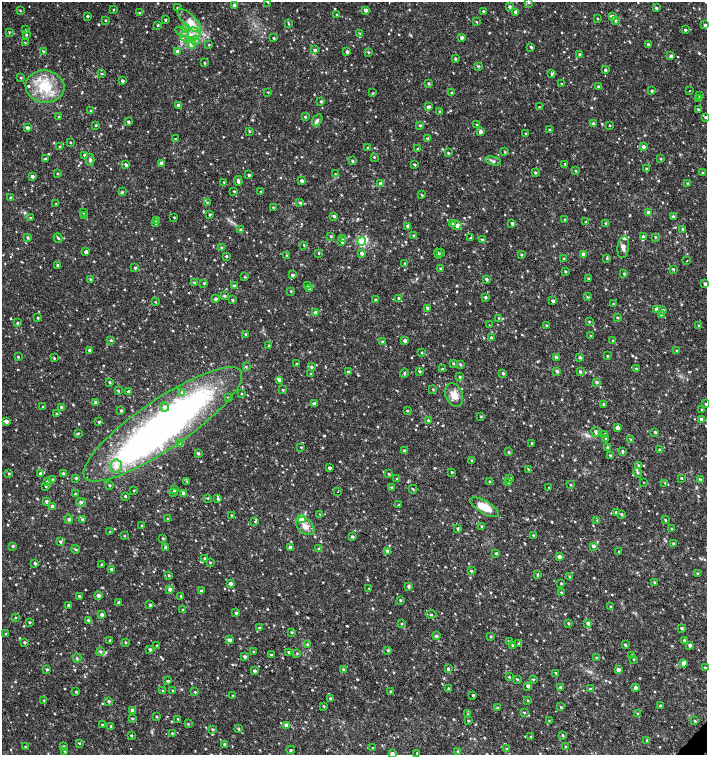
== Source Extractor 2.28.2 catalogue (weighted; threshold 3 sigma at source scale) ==
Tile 6 of 4 x 4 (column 2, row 2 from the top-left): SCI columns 1635-3043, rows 3013-4517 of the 6023 x 6029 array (HDU 1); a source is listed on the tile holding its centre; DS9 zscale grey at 2 x 2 block average (1 PNG px = mean of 2 x 2 image px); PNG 709 x 757 px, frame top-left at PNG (2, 2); each listed source drawn as its Kron ellipse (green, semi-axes under 4 px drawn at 4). Shown black and unused: <1% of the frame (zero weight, under 2 of 3 exposures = <1% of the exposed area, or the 3 px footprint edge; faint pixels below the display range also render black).
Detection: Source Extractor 2.28.2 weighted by HDU 2 'WHT'; one run over the whole footprint, this tile lists its part. Background 0.0179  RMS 0.0033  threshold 0.0149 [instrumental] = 3 sigma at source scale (4.5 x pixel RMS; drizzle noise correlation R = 1.50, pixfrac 1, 0.0396/0.0396 arcsec/px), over >= 5 px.
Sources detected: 917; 1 inside a brighter object's white glare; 2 cosmic-ray / hot-pixel residue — neither listed nor drawn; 9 inside a brighter listed object's ellipse — not listed separately; of the other 905, all 500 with FLUX_AUTO >= 0.628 (the completeness limit of this list) listed and drawn (405 fainter detections not listed), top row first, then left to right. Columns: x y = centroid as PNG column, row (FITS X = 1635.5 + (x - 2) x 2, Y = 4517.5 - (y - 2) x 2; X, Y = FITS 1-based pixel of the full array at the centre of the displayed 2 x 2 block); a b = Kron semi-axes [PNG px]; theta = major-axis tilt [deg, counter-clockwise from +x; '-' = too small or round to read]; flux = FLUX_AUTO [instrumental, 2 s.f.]
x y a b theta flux
268 2 3 2 - 0.87
529 2 3 2 - 0.75
234 6 3 3 - 2.5
510 7 3 3 - 1.6
177 8 2 2 - 0.63
656 8 3 3 - 1.6
20 10 3 3 - 0.7
113 10 2 2 - 0.65
365 10 3 3 - 2.7
483 11 2 2 - 1
515 12 3 3 - 2.6
139 13 3 2 - 0.64
337 15 3 3 - 0.77
87 16 2 2 - 1.1
612 16 3 3 - 2.8
597 18 2 2 - 0.71
106 20 2 2 - 0.84
165 20 2 2 - 1.1
189 21 15 6 -44 8
615 21 3 3 - 1.2
476 22 3 2 - 0.76
289 24 3 2 - 0.64
158 25 2 2 - 0.98
705 25 3 2 - 1.8
186 29 4 3 - 2.4
26 30 3 2 - 0.72
685 30 2 2 - 1.2
9 32 4 3 - 0.64
182 32 7 4 -31 2.4
360 34 3 3 - 0.68
26 35 2 2 - 0.93
190 35 10 7 18 8
274 38 2 2 - 0.95
462 38 3 3 - 2.2
195 41 4 4 - 1.9
25 42 2 2 - 0.85
191 43 6 2 -72 1.9
209 45 3 2 - 0.72
648 45 3 2 - 1.5
531 47 2 2 - 1.1
315 50 3 3 - 1.7
43 51 3 2 - 0.79
177 51 3 3 - 1.7
347 52 3 3 - 2.4
368 52 3 2 - 0.85
580 54 3 3 - 1.7
671 56 3 3 - 1.8
455 59 3 2 - 1
205 63 2 2 - 0.85
478 66 3 3 - 1
605 70 3 3 - 1.3
102 74 3 3 - 0.65
552 74 3 3 - 1.3
21 78 3 3 - 0.78
122 81 3 2 - 2.1
428 83 3 2 - 1.3
562 84 3 2 - 0.67
45 86 19 16 -8 27
598 86 3 3 - 1.3
652 91 4 3 - 0.88
690 91 2 2 - 0.93
268 92 2 2 - 0.63
372 93 4 3 - 0.78
452 93 3 2 - 1
699 96 3 3 - 0.98
699 99 3 2 - 1.3
321 101 2 2 - 1.3
179 105 3 3 - 2.6
428 107 3 3 - 3.3
539 107 2 2 - 0.65
698 109 2 2 - 1.1
91 111 2 2 - 0.76
440 111 3 3 - 1.2
59 117 3 2 - 0.82
305 117 3 2 - 0.89
705 117 3 2 - 1.4
317 120 6 4 58 2
128 122 3 2 - 1.5
593 124 3 2 - 1.7
96 125 2 2 - 0.88
420 125 3 2 - 1.1
476 125 3 2 - 0.67
609 125 2 2 - 0.74
27 128 3 3 - 2.9
549 130 2 2 - 1.1
249 131 3 3 - 0.88
480 131 3 3 - 2.8
526 133 2 2 - 0.63
427 138 4 2 - 1.2
175 139 3 2 - 0.73
70 142 2 2 - 0.73
60 146 3 2 - 0.93
643 147 3 2 - 2.5
368 148 3 2 - 1.6
417 149 2 2 - 0.81
505 152 3 3 - 0.79
448 153 3 2 - 0.82
85 155 3 3 - 2.6
374 157 3 2 - 0.7
45 159 2 2 - 1.1
661 159 3 3 - 0.78
90 160 6 3 -90 1.4
352 161 3 2 - 1.2
493 161 8 4 -14 2
161 163 3 3 - 3.8
414 164 4 2 - 0.86
565 164 2 2 - 0.84
126 165 4 2 - 1.2
646 169 3 3 - 0.94
576 171 3 3 - 0.84
57 173 2 2 - 0.75
535 173 3 2 - 1.3
702 173 3 2 - 1.1
335 174 4 3 - 0.8
249 175 2 2 - 1.2
32 176 2 2 - 2.6
238 181 5 3 - 1.9
302 181 2 2 - 2.4
224 182 3 2 - 0.66
687 183 2 2 - 0.63
381 184 3 3 - 2.7
234 191 3 2 - 0.76
122 192 3 3 - 0.88
261 192 2 2 - 0.74
422 195 3 2 - 0.69
11 198 3 2 - 1.6
207 203 3 2 - 0.71
300 203 3 3 - 1.1
56 204 3 2 - 0.71
273 207 2 2 - 0.73
83 213 3 2 - 0.65
649 213 3 3 - 4.1
210 215 2 2 - 1
84 216 3 3 - 0.71
334 216 3 3 - 1.5
673 216 3 3 - 1.3
174 217 2 2 - 0.74
31 218 3 2 - 0.97
156 220 3 3 - 3
565 220 3 2 - 1
586 222 3 2 - 0.81
512 223 3 3 - 1.6
606 223 3 3 - 1.1
156 224 3 2 - 0.7
453 224 3 3 - 3.1
456 225 6 4 -25 2.9
408 226 3 3 - 4.5
682 229 3 3 - 1.1
241 230 3 3 - 0.96
414 235 3 3 - 1.2
331 236 3 2 - 0.92
643 236 3 3 - 1.5
655 237 3 3 - 0.77
28 238 3 2 - 1.3
58 238 5 2 - 1.2
343 238 3 3 - 0.94
470 238 3 3 - 1.2
482 240 3 2 - 0.94
342 241 3 3 - 1.8
362 241 4 4 - 75
304 245 3 2 - 0.65
623 247 11 5 82 3.5
221 248 3 3 - 1.6
86 252 3 3 - 3
441 252 3 3 - 0.74
319 253 2 2 - 0.84
362 253 3 3 - 2.3
438 254 5 3 - 1
583 254 3 3 - 3.2
287 255 3 3 - 0.92
521 255 3 2 - 0.89
226 256 2 2 - 1
564 258 2 2 - 0.85
607 258 3 3 - 0.71
687 260 2 2 - 0.79
405 263 2 2 - 0.65
58 265 3 2 - 1.2
135 268 3 3 - 1.1
441 269 3 3 - 1.4
673 269 2 2 - 0.94
565 271 2 2 - 1.1
624 274 3 2 - 0.66
292 275 3 3 - 2.1
245 277 3 2 - 0.77
588 278 3 3 - 0.68
90 279 3 3 - 0.65
486 279 3 2 - 1.4
194 283 3 3 - 1.2
204 283 3 2 - 0.78
705 284 2 2 - 1.6
234 285 3 3 - 1.1
307 286 3 2 - 0.73
310 289 3 3 - 3.1
291 291 3 2 - 0.74
224 296 4 3 - 0.82
485 297 3 2 - 1.2
587 297 3 3 - 0.78
399 298 3 3 - 1.2
216 299 3 3 - 1.7
232 300 2 2 - 1
376 300 2 2 - 2.1
553 301 2 2 - 1.8
155 302 3 2 - 0.67
613 304 3 2 - 0.7
427 308 3 3 - 1.3
656 309 3 3 - 2.6
663 310 4 3 - 1.3
316 313 3 3 - 5.2
662 315 3 3 - 2.7
617 317 2 2 - 0.82
38 318 2 2 - 1.1
499 318 3 3 - 1
589 321 2 2 - 0.71
17 323 2 2 - 1.1
489 325 2 2 - 1.1
699 325 3 2 - 0.81
546 326 2 2 - 1.1
246 334 3 2 - 1.7
591 336 3 3 - 0.71
491 338 3 3 - 1.6
111 340 3 3 - 0.89
613 340 3 2 - 0.68
382 341 3 3 - 0.81
405 341 3 2 - 3.1
269 346 3 2 - 1.2
89 350 2 2 - 2.2
677 351 3 2 - 1.2
421 353 3 3 - 0.76
607 356 3 2 - 0.72
18 357 2 2 - 0.87
556 357 3 3 - 1.2
580 357 3 2 - 1.4
54 358 2 2 - 0.78
296 364 2 2 - 0.89
453 364 3 3 - 0.81
460 364 3 3 - 1
246 367 3 3 - 0.87
311 367 4 3 - 1.4
442 369 3 2 - 1.3
636 369 3 2 - 1.1
419 371 3 2 - 1.3
557 371 3 2 - 1.8
580 371 3 2 - 1.5
348 372 3 3 - 1.2
404 373 5 3 - 1.2
503 373 3 2 - 1.4
311 374 3 2 - 0.67
460 377 3 3 - 0.91
279 381 3 3 - 1.2
109 382 2 2 - 1.1
596 382 3 3 - 1.8
433 389 3 3 - 0.88
283 390 2 2 - 0.71
118 391 3 2 - 0.72
128 391 2 2 - 1.4
182 392 4 4 - 1.5
241 394 3 2 - 0.78
454 395 12 8 -68 8.5
228 398 4 3 - 0.86
95 402 3 2 - 1.2
315 404 3 3 - 2.3
603 404 3 2 - 0.95
706 404 3 3 - 1
43 407 2 2 - 0.66
61 407 3 2 - 1.3
164 407 5 4 - 2.5
702 410 2 2 - 0.84
121 411 2 2 - 1.2
407 411 3 2 - 0.84
56 414 3 2 - 0.78
481 416 3 2 - 0.69
701 419 2 2 - 2.5
428 420 3 3 - 1.1
6 421 3 3 - 2.9
99 422 3 3 - 1.1
163 424 94 24 34 390
617 428 3 2 - 3.9
596 432 5 3 - 1.9
655 432 3 2 - 1.1
78 433 3 3 - 0.76
605 435 3 3 - 3.3
606 438 4 2 - 0.83
631 440 3 3 - 1.4
180 443 3 3 - 0.79
532 443 2 2 - 1.5
301 447 3 2 - 0.76
607 448 3 3 - 2
659 450 3 2 - 1.1
404 451 3 3 - 1.2
622 451 4 3 - 1.4
509 452 4 2 - 0.9
198 453 3 2 - 1.5
610 455 2 2 - 0.97
472 460 3 3 - 1
638 465 3 3 - 0.94
116 466 6 6 - 6.4
329 468 2 2 - 1.9
528 469 3 2 - 0.64
452 472 2 2 - 0.85
41 473 3 2 - 3
63 473 2 2 - 1.2
638 473 5 3 - 1.2
9 474 3 2 - 0.82
389 474 3 3 - 0.82
76 478 2 2 - 1.1
681 478 3 2 - 0.68
52 479 3 3 - 1.2
397 479 3 2 - 0.64
510 479 3 3 - 2.1
700 479 3 3 - 1.1
187 481 4 2 - 0.68
47 482 3 2 - 0.97
490 482 3 3 - 0.98
643 482 2 2 - 1
508 483 3 3 - 0.82
665 483 4 3 - 0.84
110 485 3 2 - 0.86
570 485 3 2 - 0.65
46 487 3 2 - 0.63
391 487 3 3 - 0.85
549 488 2 2 - 0.94
413 489 4 2 - 0.84
134 490 2 2 - 0.69
175 490 3 3 - 1.5
173 492 3 3 - 0.8
338 492 2 2 - 2
75 494 2 2 - 0.86
184 494 3 3 - 3.7
125 496 2 2 - 0.99
208 498 3 3 - 0.66
218 499 3 3 - 1.6
46 501 3 3 - 1.7
81 502 4 3 - 1.2
399 505 4 2 - 0.7
52 506 3 3 - 2
484 507 16 6 -30 15
616 512 3 3 - 1.8
320 514 3 2 - 0.63
621 514 3 2 - 0.98
231 515 3 2 - 0.66
69 519 4 3 - 1.3
82 519 3 2 - 2
168 519 3 3 - 1
301 519 3 3 - 14
597 520 3 2 - 0.64
665 520 4 3 - 1
255 522 3 3 - 0.73
142 525 3 2 - 0.75
305 526 11 7 -43 6.2
482 527 3 3 - 1.5
458 529 3 2 - 1.1
672 529 3 2 - 0.67
110 532 3 3 - 1
533 535 2 2 - 0.86
124 536 3 2 - 0.66
352 537 3 2 - 1.2
163 538 3 2 - 0.84
60 541 3 3 - 1.3
673 544 3 3 - 1.1
13 546 2 2 - 1.3
593 546 4 3 - 1.8
165 547 3 2 - 1.4
290 548 3 2 - 2.9
75 549 4 3 - 0.76
319 549 3 3 - 1.2
387 551 3 3 - 2.4
618 551 2 2 - 1.1
496 553 2 2 - 1.1
559 557 3 3 - 3.7
205 558 3 2 - 1.5
35 563 2 2 - 1.3
210 563 3 2 - 0.76
101 564 3 2 - 0.86
111 569 3 3 - 1.8
471 571 3 3 - 1.2
697 573 3 2 - 1
538 574 3 3 - 0.75
169 575 3 2 - 0.9
569 577 3 2 - 0.65
655 582 3 3 - 0.92
230 583 3 3 - 3
561 583 3 2 - 0.7
408 586 4 3 - 2
369 588 3 2 - 0.69
170 589 3 3 - 2.5
201 591 3 3 - 1.2
561 592 3 2 - 0.86
79 596 3 2 - 1.1
98 596 3 3 - 2.8
181 596 3 3 - 0.87
400 600 3 2 - 0.92
119 602 3 2 - 1.4
150 604 3 3 - 0.85
68 605 2 2 - 1.2
610 607 3 3 - 0.81
183 610 2 2 - 1
236 613 3 3 - 1.3
102 615 3 3 - 2.8
431 615 5 3 - 0.9
15 617 2 2 - 0.85
88 620 3 3 - 1.2
29 622 3 2 - 0.87
569 623 3 2 - 0.99
588 623 3 2 - 2.7
402 624 3 3 - 0.77
259 628 2 2 - 1.4
682 628 3 2 - 1.3
292 632 3 2 - 0.99
6 634 3 2 - 0.77
436 636 3 3 - 1.7
491 636 3 2 - 0.9
110 640 2 2 - 1.6
229 640 3 3 - 3.5
684 640 3 2 - 1.1
509 641 3 3 - 1.3
24 642 3 2 - 1.2
125 642 3 3 - 0.82
307 644 3 3 - 1.1
518 644 4 3 - 0.84
157 645 3 2 - 0.89
512 645 3 3 - 1.4
625 645 3 2 - 1.2
690 645 3 3 - 1.7
150 649 3 3 - 1.4
388 650 3 3 - 1.3
100 651 4 3 - 1.2
253 651 2 2 - 0.8
288 652 2 2 - 0.94
297 653 3 3 - 0.73
271 655 3 2 - 1.5
632 655 3 2 - 1.3
245 657 3 2 - 2.3
77 658 4 3 - 1.1
596 658 3 2 - 0.93
633 659 3 2 - 0.88
683 663 3 3 - 3.3
705 667 4 3 - 0.94
47 669 3 2 - 0.92
343 669 4 3 - 1
448 669 3 2 - 1.5
618 669 3 3 - 3.2
254 671 2 2 - 2.7
556 673 3 2 - 0.73
509 677 2 2 - 0.73
517 679 3 2 - 0.83
533 679 3 3 - 0.81
168 681 3 2 - 1.2
528 686 3 2 - 2.1
560 687 3 3 - 1.3
448 688 3 3 - 0.68
635 688 3 3 - 2.7
590 689 3 2 - 2
163 691 3 3 - 0.89
173 691 3 2 - 1.1
76 692 3 2 - 0.99
195 692 3 2 - 0.73
390 692 2 2 - 0.95
473 695 2 2 - 1.4
233 696 2 2 - 1.1
330 699 3 3 - 1.8
44 700 3 2 - 0.8
527 700 3 3 - 0.76
108 701 3 3 - 1.3
324 706 3 2 - 0.78
661 706 2 2 - 1.7
561 707 3 3 - 0.68
497 708 3 3 - 0.85
132 710 2 2 - 2.8
524 712 3 2 - 0.72
637 713 3 2 - 0.86
468 714 3 3 - 0.81
156 716 2 2 - 0.78
132 719 3 2 - 0.77
178 719 3 2 - 0.85
468 721 3 2 - 0.67
549 721 3 2 - 0.65
695 721 3 2 - 0.85
188 724 3 3 - 0.74
102 725 3 2 - 0.85
286 725 3 3 - 4.3
111 726 3 2 - 0.9
212 729 3 3 - 1.1
238 729 3 2 - 0.97
172 733 2 2 - 0.77
562 735 3 2 - 0.89
131 736 3 2 - 0.98
531 737 3 3 - 0.89
647 740 3 3 - 0.91
79 743 3 2 - 0.85
225 744 3 3 - 1.5
64 746 3 2 - 0.64
26 747 3 3 - 0.93
566 747 3 2 - 1.1
372 748 3 3 - 0.69
507 749 3 3 - 1.2
291 750 4 3 - 1
65 751 2 2 - 0.81
458 751 4 3 - 0.82
417 753 3 2 - 0.8
392 754 3 3 - 2.5
Isophote crosses this tile's border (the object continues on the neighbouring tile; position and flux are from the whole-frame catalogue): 7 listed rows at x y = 268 2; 529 2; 705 25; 705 117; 706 404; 705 667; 392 754
Diffuse or blended objects may show on this block-average render without a row.